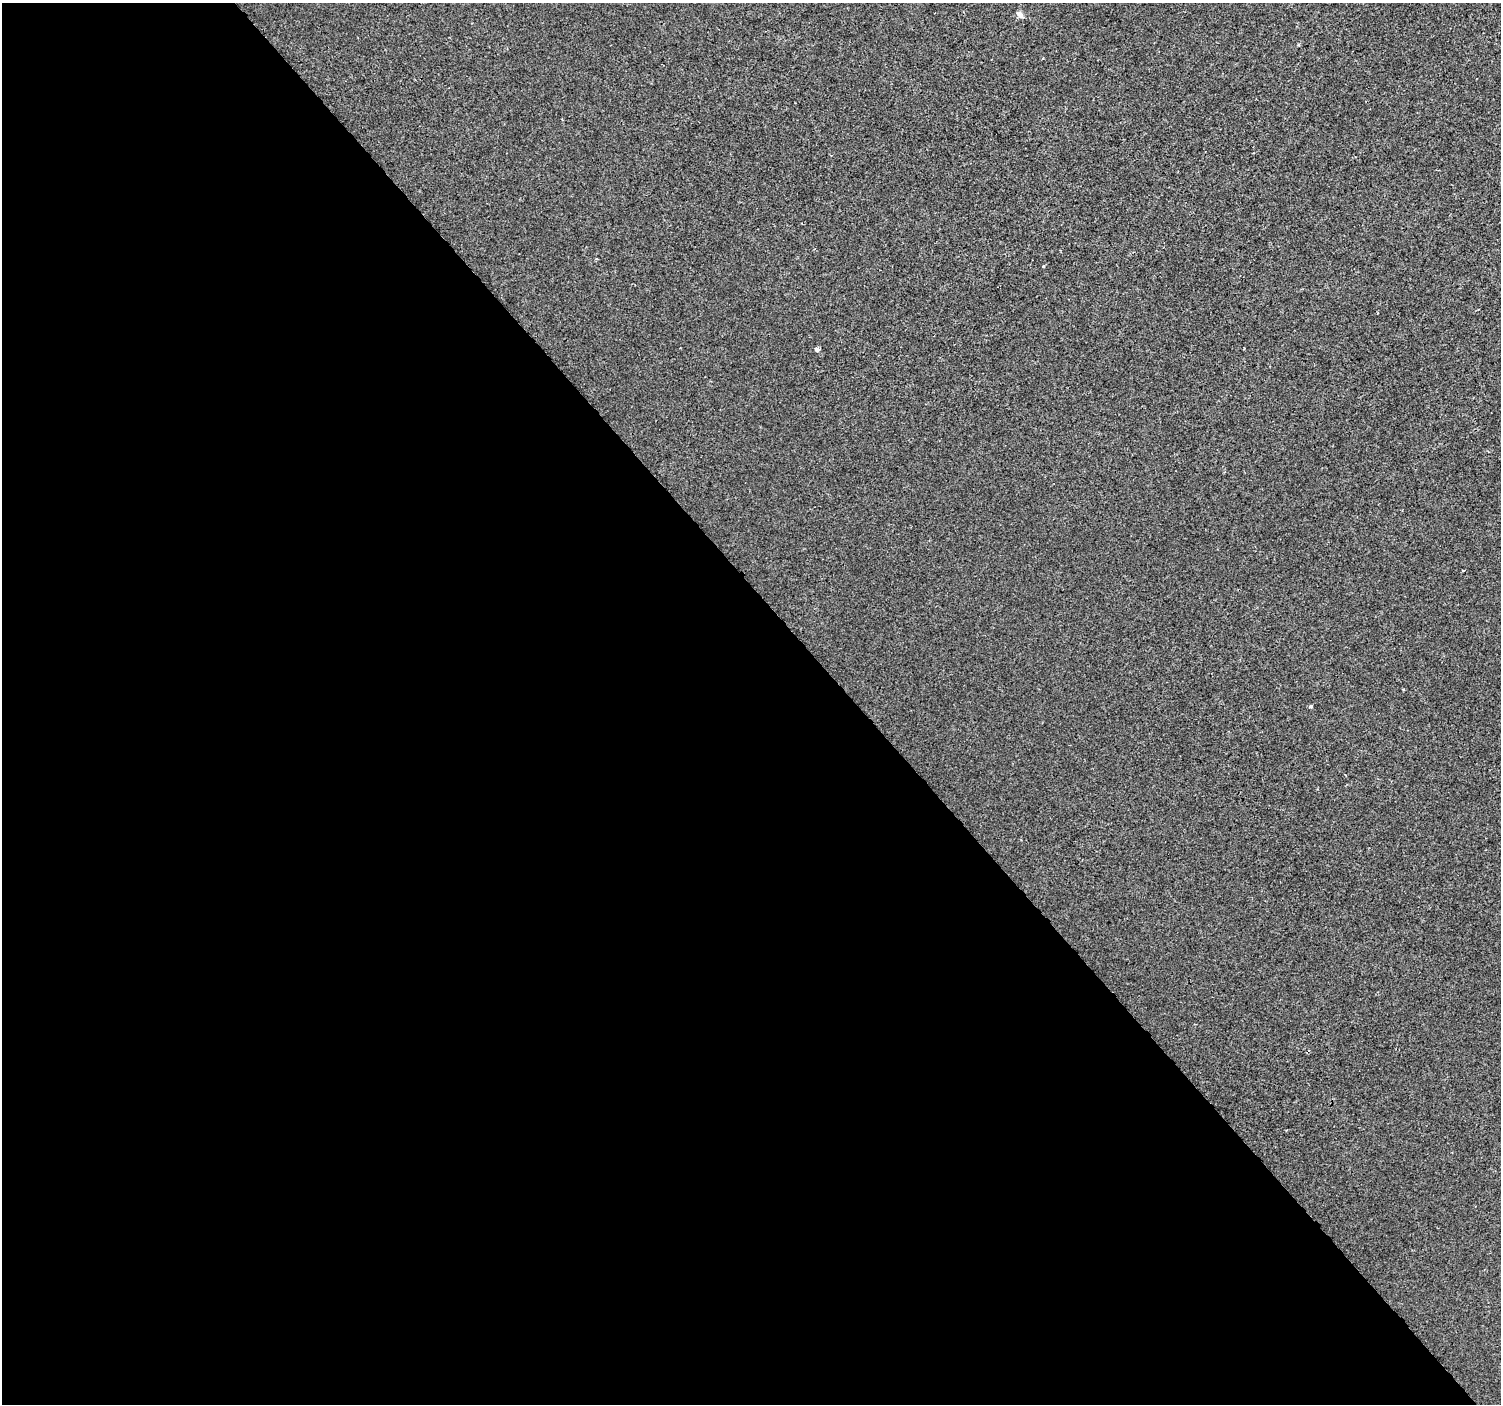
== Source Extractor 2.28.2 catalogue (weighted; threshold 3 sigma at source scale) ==
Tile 9 of 4 x 4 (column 1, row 3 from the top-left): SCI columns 5-1503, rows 1607-3008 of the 6000 x 5953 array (HDU 1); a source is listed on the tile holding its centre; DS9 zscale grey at full resolution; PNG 1503 x 1406 px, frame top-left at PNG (2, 3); no overlay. Shown black and unused: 57% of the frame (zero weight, under 2 of 3 exposures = <1% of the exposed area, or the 3 px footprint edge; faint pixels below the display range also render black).
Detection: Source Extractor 2.28.2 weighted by HDU 2 'WHT'; one run over the whole footprint, this tile lists its part. Background -4.67e-05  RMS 0.0042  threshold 0.0187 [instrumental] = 3 sigma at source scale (4.5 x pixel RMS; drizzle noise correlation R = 1.50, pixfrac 1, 0.0396/0.0396 arcsec/px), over >= 5 px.
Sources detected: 6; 1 cosmic-ray / hot-pixel residue — not listed; the other 5 listed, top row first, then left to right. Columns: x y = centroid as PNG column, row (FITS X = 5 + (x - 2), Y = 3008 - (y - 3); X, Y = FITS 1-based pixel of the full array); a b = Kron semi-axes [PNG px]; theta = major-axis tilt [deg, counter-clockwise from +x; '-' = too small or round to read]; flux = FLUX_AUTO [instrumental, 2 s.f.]
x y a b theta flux
1020 15 10 6 -56 1.5
1043 266 3 3 - 0.59
817 349 4 4 - 2.4
1403 689 4 2 - 0.4
1311 707 4 3 - 0.92